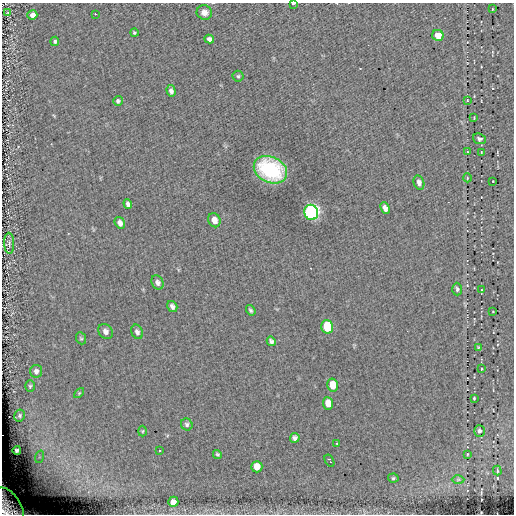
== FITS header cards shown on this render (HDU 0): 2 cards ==
NAXIS1  =                  512
NAXIS2  =                  512

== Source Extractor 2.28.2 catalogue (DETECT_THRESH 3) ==
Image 512 x 512 px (HDU 0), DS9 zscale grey, 1 PNG px = 1 image px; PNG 516 x 516 px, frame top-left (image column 1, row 512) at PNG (2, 3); each listed source drawn as its Kron ellipse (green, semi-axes under 4 px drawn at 4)
Background 0.099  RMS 4.3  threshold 12.8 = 3 sigma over >= 5 px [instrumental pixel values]
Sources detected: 65; all 65 listed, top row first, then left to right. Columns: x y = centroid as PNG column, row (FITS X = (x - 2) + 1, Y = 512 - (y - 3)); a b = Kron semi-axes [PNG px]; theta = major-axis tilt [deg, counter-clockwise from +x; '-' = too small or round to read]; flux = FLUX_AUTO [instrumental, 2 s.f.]
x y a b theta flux
293 3 4 2 - 290
492 9 3 2 - 190
204 12 8 7 - 1800
7 13 4 2 - 230
95 14 3 2 - 1000
32 15 5 4 - 1700
134 33 4 3 - 330
438 35 6 5 - 4300
209 39 5 4 - 1000
55 41 4 4 - 510
238 76 5 5 - 440
171 91 6 4 -75 950
118 101 5 4 - 580
467 101 3 3 - 260
474 118 3 2 - 200
479 139 6 5 - 690
467 152 4 3 - 250
481 152 3 2 - 200
270 170 17 13 -26 24000
467 178 4 3 - 240
493 181 2 2 - 180
419 182 7 5 -76 1200
128 204 5 4 - 720
385 208 6 4 -66 1200
311 212 8 7 - 86000
214 220 7 6 - 2000
120 223 6 5 - 1100
9 243 10 5 -88 870
157 282 7 5 -64 970
457 289 6 5 - 580
481 290 3 2 - 170
172 306 6 4 -56 950
251 310 5 3 - 490
493 311 3 2 - 180
327 327 7 6 - 14000
106 331 8 6 -51 1200
137 332 7 5 -66 910
81 338 6 5 - 410
271 341 5 4 - 810
478 347 3 3 - 280
481 369 2 2 - 210
36 371 6 6 - 880
333 385 6 5 - 5000
30 386 6 5 - 430
79 393 6 3 45 310
474 398 3 3 - 330
328 403 6 5 - 3300
20 416 6 5 - 480
187 424 6 5 - 710
143 431 5 3 - 270
479 431 6 5 - 820
295 438 5 4 - 860
337 443 3 3 - 240
17 450 4 3 - 560
159 450 3 3 - 360
217 454 4 4 - 450
467 454 3 2 - 210
39 457 6 4 71 550
329 461 6 3 -58 730
257 467 6 5 - 3200
497 471 5 3 - 390
393 478 5 4 - 420
458 479 6 4 1 410
173 502 5 5 - 1900
8 507 22 13 -57 6300
At the frame edge (FLAGS 8, measured only in part): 2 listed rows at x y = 293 3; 8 507